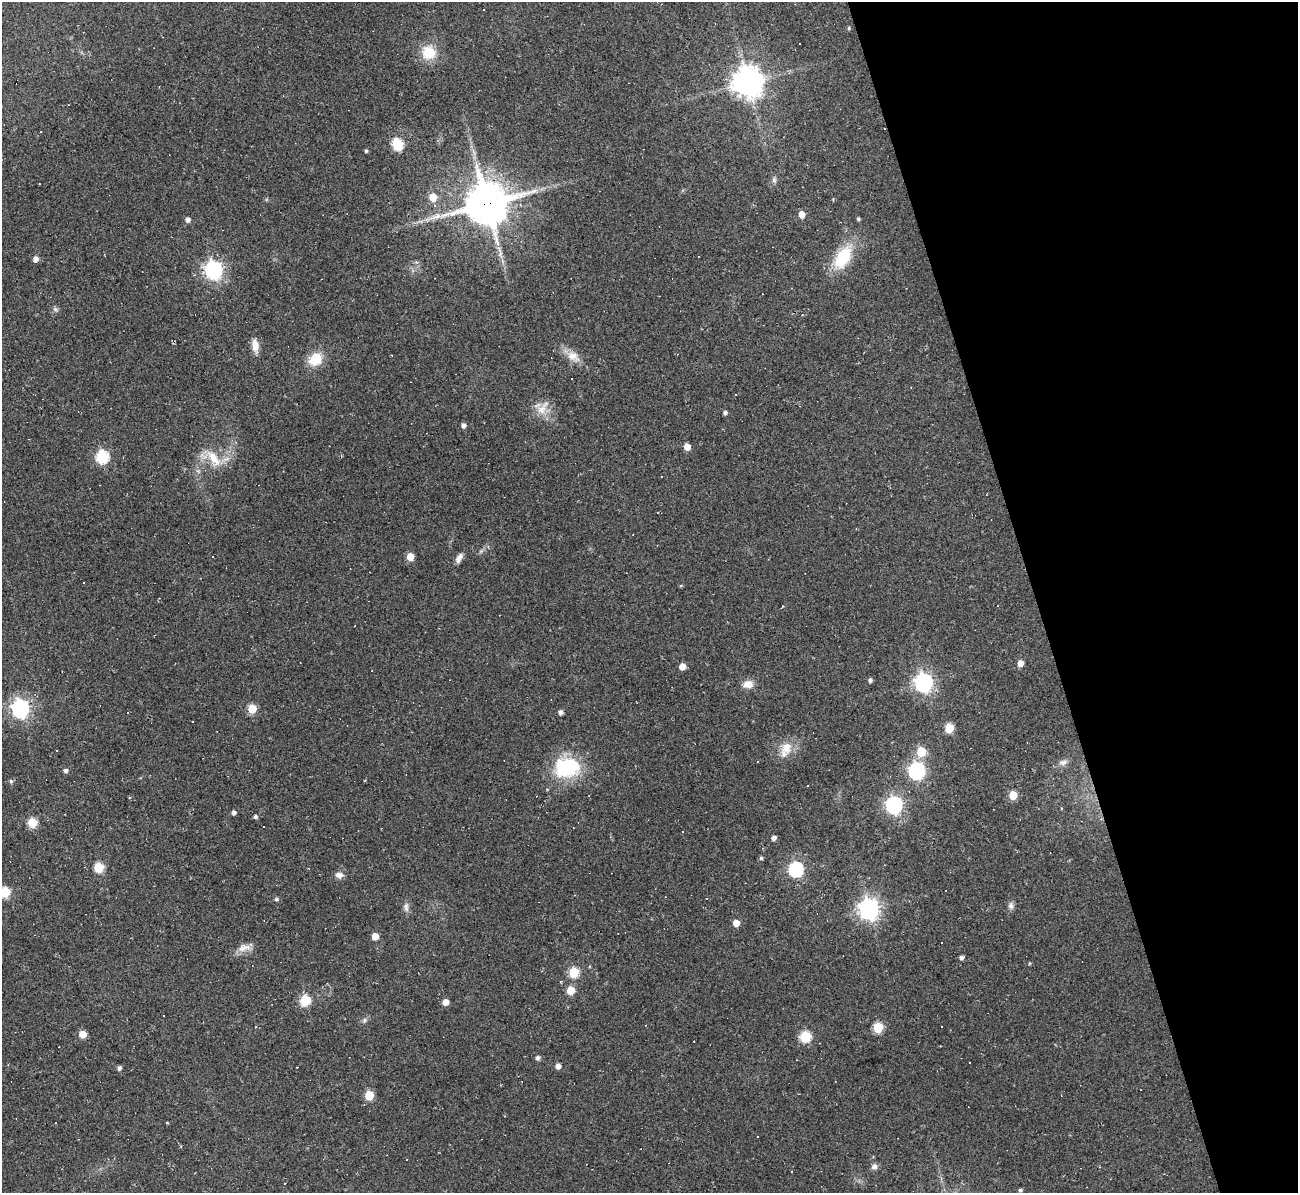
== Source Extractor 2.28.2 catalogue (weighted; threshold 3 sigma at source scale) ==
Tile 12 of 4 x 4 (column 4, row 3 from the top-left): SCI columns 3890-5185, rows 1333-2523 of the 5185 x 5166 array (HDU 1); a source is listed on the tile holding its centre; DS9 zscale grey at full resolution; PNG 1300 x 1195 px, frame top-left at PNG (2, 2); no overlay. Shown black and unused: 20% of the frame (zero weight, under 2 of 3 exposures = <1% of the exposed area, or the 3 px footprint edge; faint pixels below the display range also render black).
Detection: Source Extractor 2.28.2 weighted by HDU 2 'WHT'; one run over the whole footprint, this tile lists its part. Background 0.105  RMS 0.013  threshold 0.0569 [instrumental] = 3 sigma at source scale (4.5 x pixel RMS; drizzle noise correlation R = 1.50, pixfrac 1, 0.05/0.05 arcsec/px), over >= 5 px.
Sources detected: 111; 24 cosmic-ray / hot-pixel residue — not listed; the other 87 listed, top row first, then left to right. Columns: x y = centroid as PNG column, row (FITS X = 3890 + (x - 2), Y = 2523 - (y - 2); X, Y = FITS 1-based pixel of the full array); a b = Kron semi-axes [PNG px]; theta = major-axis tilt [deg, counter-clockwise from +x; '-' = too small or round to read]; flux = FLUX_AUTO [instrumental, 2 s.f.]
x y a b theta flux
849 28 4 4 - 1.6
429 53 16 15 - 29
748 82 9 9 - 2000
397 144 6 6 - 93
366 151 4 4 - 1.9
774 180 8 6 -75 3.3
433 197 6 6 - 24
487 203 13 12 - 5000
801 214 5 5 - 12
858 219 4 3 - 2
188 220 5 5 - 5.4
500 254 9 5 67 3.9
843 257 25 13 61 59
35 259 5 5 - 6.9
213 270 7 7 - 510
55 309 6 5 - 2.4
255 346 15 8 -83 12
573 356 19 13 -32 15
315 359 12 10 39 34
543 408 24 10 54 16
725 413 4 4 - 3
463 425 5 4 - 4.7
687 447 5 5 - 13
102 457 6 6 - 130
214 458 26 12 -56 24
410 556 5 5 - 20
459 558 13 6 65 6.6
681 586 5 3 - 1.3
1020 663 5 5 - 10
682 667 5 5 - 12
870 680 4 4 - 3.4
924 682 7 7 - 560
748 684 12 9 -1 12
20 708 7 7 - 490
252 709 5 5 - 39
561 712 5 4 - 4.4
128 713 3 3 - 2.5
192 721 3 2 - 0.91
949 728 6 5 - 46
786 747 19 15 70 20
921 752 6 5 - 47
758 761 3 3 - 16
1063 762 10 7 18 4.5
567 767 31 24 4 81
66 771 5 5 - 3.7
917 771 7 7 - 350
11 781 5 5 - 2.6
808 786 3 3 - 5.2
1013 795 5 5 - 30
894 805 7 7 - 420
1061 808 4 3 - 1
234 812 4 4 - 4.2
255 817 5 4 - 2.9
32 823 5 5 - 59
683 831 3 3 - 1.6
774 838 4 4 - 5.6
761 858 4 4 - 2.1
99 867 6 5 - 60
796 869 7 6 - 220
339 875 11 8 -6 6
5 892 6 6 - 68
276 899 5 5 - 2.3
706 899 3 2 - 0.81
1011 906 9 8 - 4.7
406 907 13 6 -86 5.1
869 909 8 7 - 780
736 923 5 5 - 13
375 936 5 5 - 16
244 948 19 9 11 11
961 958 4 4 - 3.9
1029 963 5 3 - 1.1
574 972 6 5 - 58
570 990 5 5 - 30
305 1000 6 6 - 79
445 1002 5 5 - 10
364 1020 7 5 70 2.9
878 1027 6 5 - 59
83 1034 5 5 - 19
805 1037 6 6 - 83
538 1058 5 5 - 3.6
558 1066 5 5 - 7.5
297 1067 3 2 - 1.2
119 1068 5 4 - 3.2
369 1096 5 5 - 40
874 1166 8 7 - 4.8
284 1183 3 3 - 2.3
1020 1190 5 4 - 2.4
Overlapping masked pixels (flux is a lower limit): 1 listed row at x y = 487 203
Isophote crosses this tile's border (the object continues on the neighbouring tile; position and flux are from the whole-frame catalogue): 1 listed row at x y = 5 892